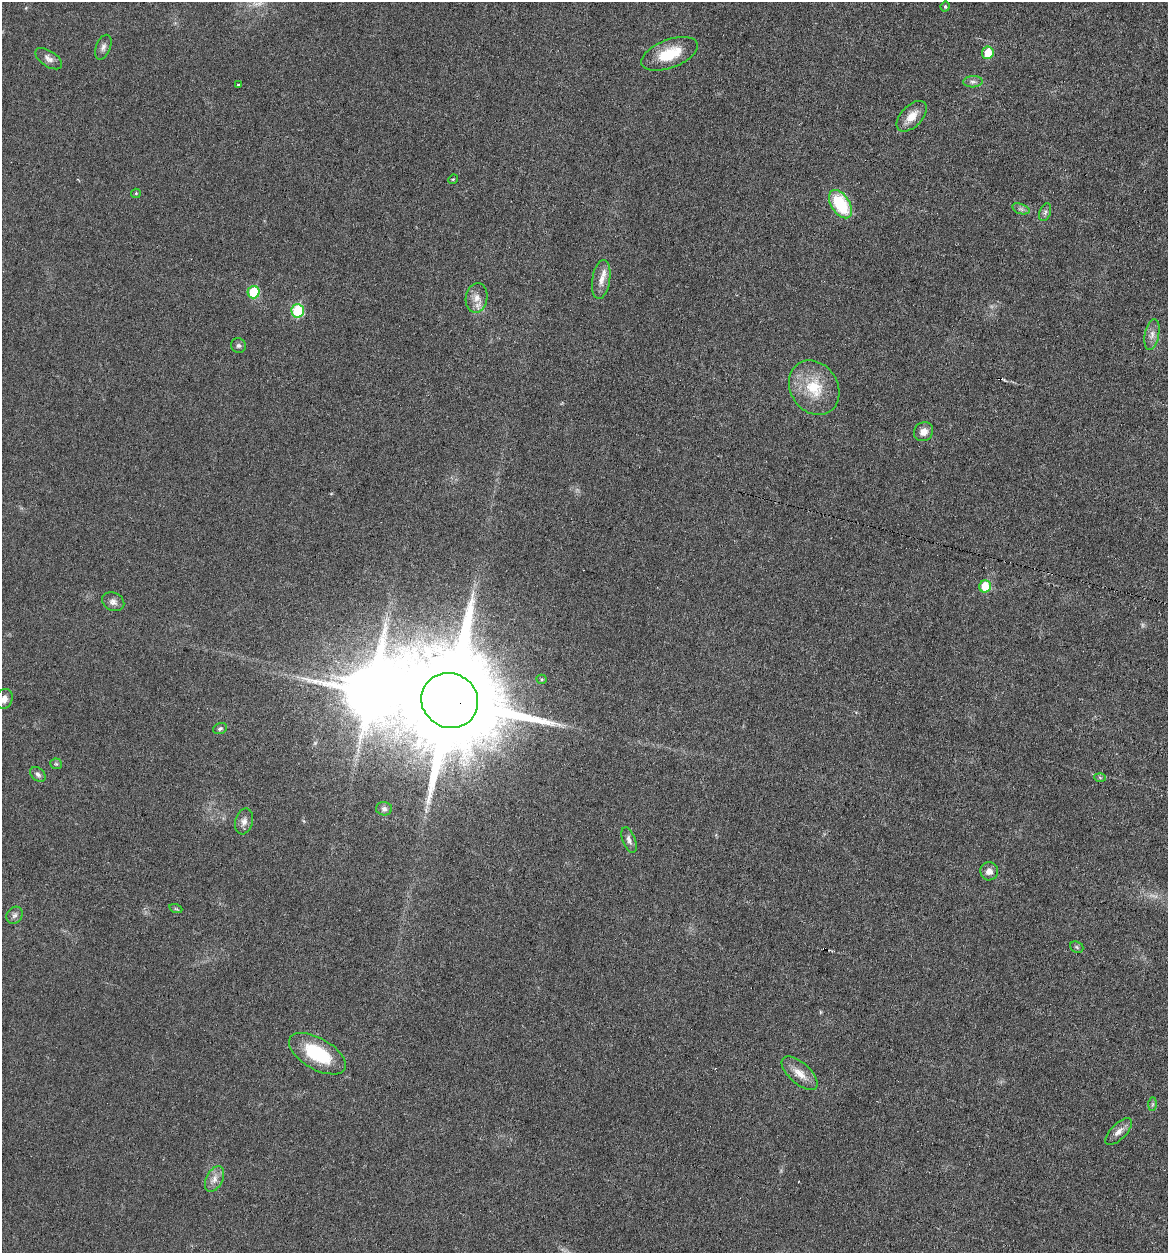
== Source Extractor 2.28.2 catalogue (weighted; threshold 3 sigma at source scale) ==
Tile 6 of 4 x 4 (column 2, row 2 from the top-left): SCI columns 1285-2450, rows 2505-3755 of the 5027 x 5007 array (HDU 1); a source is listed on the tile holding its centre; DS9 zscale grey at full resolution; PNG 1170 x 1255 px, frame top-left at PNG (2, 2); each listed source drawn as its Kron ellipse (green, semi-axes under 4 px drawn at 4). Shown black and unused: <1% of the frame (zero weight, under 3 of 6 exposures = <1% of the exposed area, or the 3 px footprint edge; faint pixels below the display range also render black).
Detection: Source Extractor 2.28.2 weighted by HDU 2 'WHT'; one run over the whole footprint, this tile lists its part. Background 0.0454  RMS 0.0044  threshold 0.0179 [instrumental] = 3 sigma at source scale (4.09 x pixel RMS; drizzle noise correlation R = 1.36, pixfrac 0.8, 0.05/0.05 arcsec/px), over >= 5 px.
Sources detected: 48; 2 too faint to see at this stretch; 1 inside a brighter object's white glare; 2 cosmic-ray / hot-pixel residue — neither listed nor drawn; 1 inside a brighter listed object's ellipse — not listed separately; the other 42 listed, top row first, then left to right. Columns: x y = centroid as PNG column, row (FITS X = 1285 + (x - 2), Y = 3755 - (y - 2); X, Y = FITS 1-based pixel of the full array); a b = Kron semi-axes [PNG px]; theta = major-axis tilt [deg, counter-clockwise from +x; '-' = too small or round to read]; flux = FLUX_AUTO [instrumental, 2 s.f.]
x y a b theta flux
945 7 5 4 - 0.69
103 47 13 7 69 1.8
988 53 6 6 - 8.3
669 54 30 14 21 14
49 59 15 7 -33 2.4
973 82 10 5 3 1.4
238 85 3 2 - 0.4
912 116 19 10 46 5.4
453 179 5 4 - 0.43
136 193 5 4 - 0.49
840 204 16 9 -58 22
1021 209 9 5 -18 1.2
1045 212 9 5 70 1.2
601 279 19 9 81 3.8
254 292 6 6 - 15
477 298 15 11 80 3.8
298 311 7 6 - 23
1152 335 16 7 79 2.7
238 346 8 7 - 1.1
814 388 29 23 -56 16
923 432 10 9 - 2.9
985 586 6 6 - 11
113 602 11 9 -25 2.1
542 679 5 4 - 0.53
4 699 10 8 65 3
450 700 29 27 -30 13000
220 729 7 5 19 0.87
56 764 6 5 - 0.64
38 774 9 6 -41 1.3
1100 777 6 4 -3 0.54
384 809 8 6 -3 1.3
244 821 13 9 74 2.4
629 840 13 6 -68 1.8
989 871 9 9 - 2.8
176 909 7 4 -19 0.59
14 915 9 7 55 1.5
1077 947 7 5 -23 0.73
317 1054 32 15 -30 23
800 1073 22 10 -42 5.4
1153 1104 7 4 89 0.7
1118 1132 17 8 45 3
214 1179 13 8 64 3.1
Overlapping masked pixels (flux is a lower limit): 1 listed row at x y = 450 700
Isophote crosses this tile's border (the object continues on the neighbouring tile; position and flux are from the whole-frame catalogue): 1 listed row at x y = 4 699